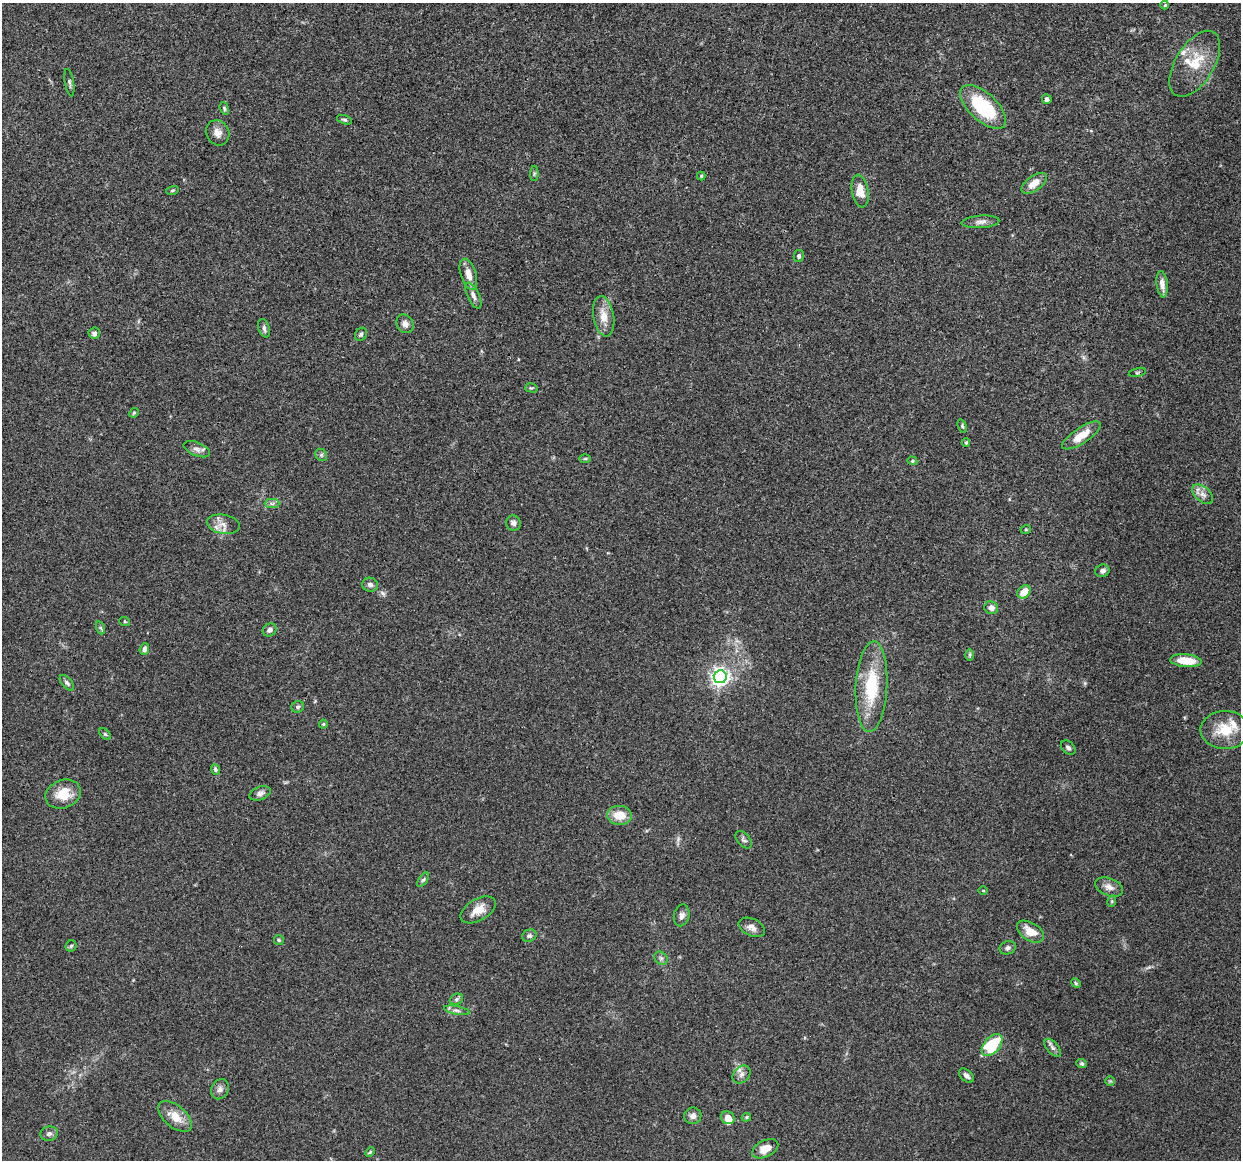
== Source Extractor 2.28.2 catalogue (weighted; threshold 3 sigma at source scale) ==
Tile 10 of 4 x 4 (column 2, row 3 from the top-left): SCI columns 1260-2498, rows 1286-2443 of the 5005 x 5016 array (HDU 1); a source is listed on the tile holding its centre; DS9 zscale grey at full resolution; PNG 1243 x 1162 px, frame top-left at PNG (2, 3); each listed source drawn as its Kron ellipse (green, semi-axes under 4 px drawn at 4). Shown black and unused: <1% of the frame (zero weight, under 3 of 4 exposures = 2% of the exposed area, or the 3 px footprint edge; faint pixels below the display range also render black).
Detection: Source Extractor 2.28.2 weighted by HDU 2 'WHT'; one run over the whole footprint, this tile lists its part. Background 0.0837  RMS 0.0063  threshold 0.0283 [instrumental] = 3 sigma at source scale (4.5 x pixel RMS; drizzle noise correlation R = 1.50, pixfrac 1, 0.05/0.05 arcsec/px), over >= 5 px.
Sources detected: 95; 4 inside a brighter listed object's ellipse — not listed separately; the other 91 listed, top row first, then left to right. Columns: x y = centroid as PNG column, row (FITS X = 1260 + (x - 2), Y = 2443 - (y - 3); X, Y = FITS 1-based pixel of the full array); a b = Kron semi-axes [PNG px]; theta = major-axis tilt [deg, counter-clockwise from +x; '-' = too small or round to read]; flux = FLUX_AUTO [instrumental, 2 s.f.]
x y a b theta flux
1165 5 4 4 - 0.66
1195 64 37 19 58 20
69 83 14 4 -81 1.6
1047 99 5 5 - 2.1
983 107 28 14 -42 42
224 108 6 4 -71 0.93
345 120 8 4 -17 1.1
218 133 13 11 -58 4.7
534 173 8 4 90 1
701 176 4 4 - 0.72
1034 183 15 7 35 6.7
172 190 6 4 19 0.87
860 191 16 8 -80 7.8
980 222 19 6 4 3.2
799 256 6 5 - 1.4
468 274 16 7 -73 6.5
1162 284 13 5 -83 4.2
473 296 14 6 -65 2.8
604 316 20 10 -80 8.3
405 324 10 8 -56 3.1
264 328 9 5 -71 2
94 333 6 5 - 1.9
361 334 7 5 57 1.2
1137 372 9 3 14 0.92
531 388 6 4 -17 0.84
134 413 5 4 - 0.74
962 426 7 4 -70 0.89
1081 435 22 8 33 9.4
966 443 4 3 - 0.7
197 449 14 6 -22 2.9
321 455 6 5 - 1.3
585 459 6 4 1 0.74
912 461 5 4 - 0.76
1203 494 12 7 -38 3.7
272 504 7 4 0 1.5
513 523 7 7 - 2.1
223 524 16 9 -10 5.2
1026 529 5 3 - 0.57
1102 571 7 6 - 2.1
370 585 8 7 - 2.3
1024 592 7 5 44 7.5
991 608 7 6 - 3.3
125 622 5 3 - 0.64
101 628 7 4 -71 0.99
269 630 7 6 - 2.2
144 649 6 4 68 2.8
970 655 6 4 90 0.94
1186 661 16 6 -5 12
720 677 6 6 - 270
67 683 9 5 -49 1.5
871 687 45 16 87 34
298 707 6 5 - 1.3
323 724 4 4 - 0.74
1225 730 24 19 0 16
105 734 7 4 -45 0.93
1068 748 8 6 -42 1.7
215 769 5 4 - 1.1
260 793 11 6 21 2.4
63 794 18 14 21 13
620 815 12 9 -6 10
744 840 10 6 -48 1.7
423 880 8 4 54 1.1
1109 887 15 8 -22 4.2
983 891 5 3 - 0.56
1112 901 6 3 73 0.8
478 910 19 10 30 7.5
682 915 11 7 76 2.6
752 927 14 8 -25 3.7
1030 932 15 9 -32 9.3
529 936 7 6 - 1.5
279 940 5 5 - 0.79
71 946 5 5 - 1.1
1008 948 8 6 21 1.7
661 958 7 6 - 1.5
1076 983 5 4 - 0.76
456 999 7 5 22 1.1
457 1010 13 4 -10 2
992 1045 13 8 49 31
1052 1048 11 5 -49 2.1
1082 1063 5 4 - 0.93
742 1074 10 7 45 3
966 1076 8 5 -43 2.5
1110 1081 5 5 - 0.78
220 1089 10 8 64 2.9
175 1116 20 11 -40 9.5
693 1116 8 8 - 3.1
746 1117 5 4 - 0.78
728 1118 7 6 - 4.9
49 1134 9 7 15 2.2
765 1149 14 8 27 7.4
370 1152 5 4 - 0.85